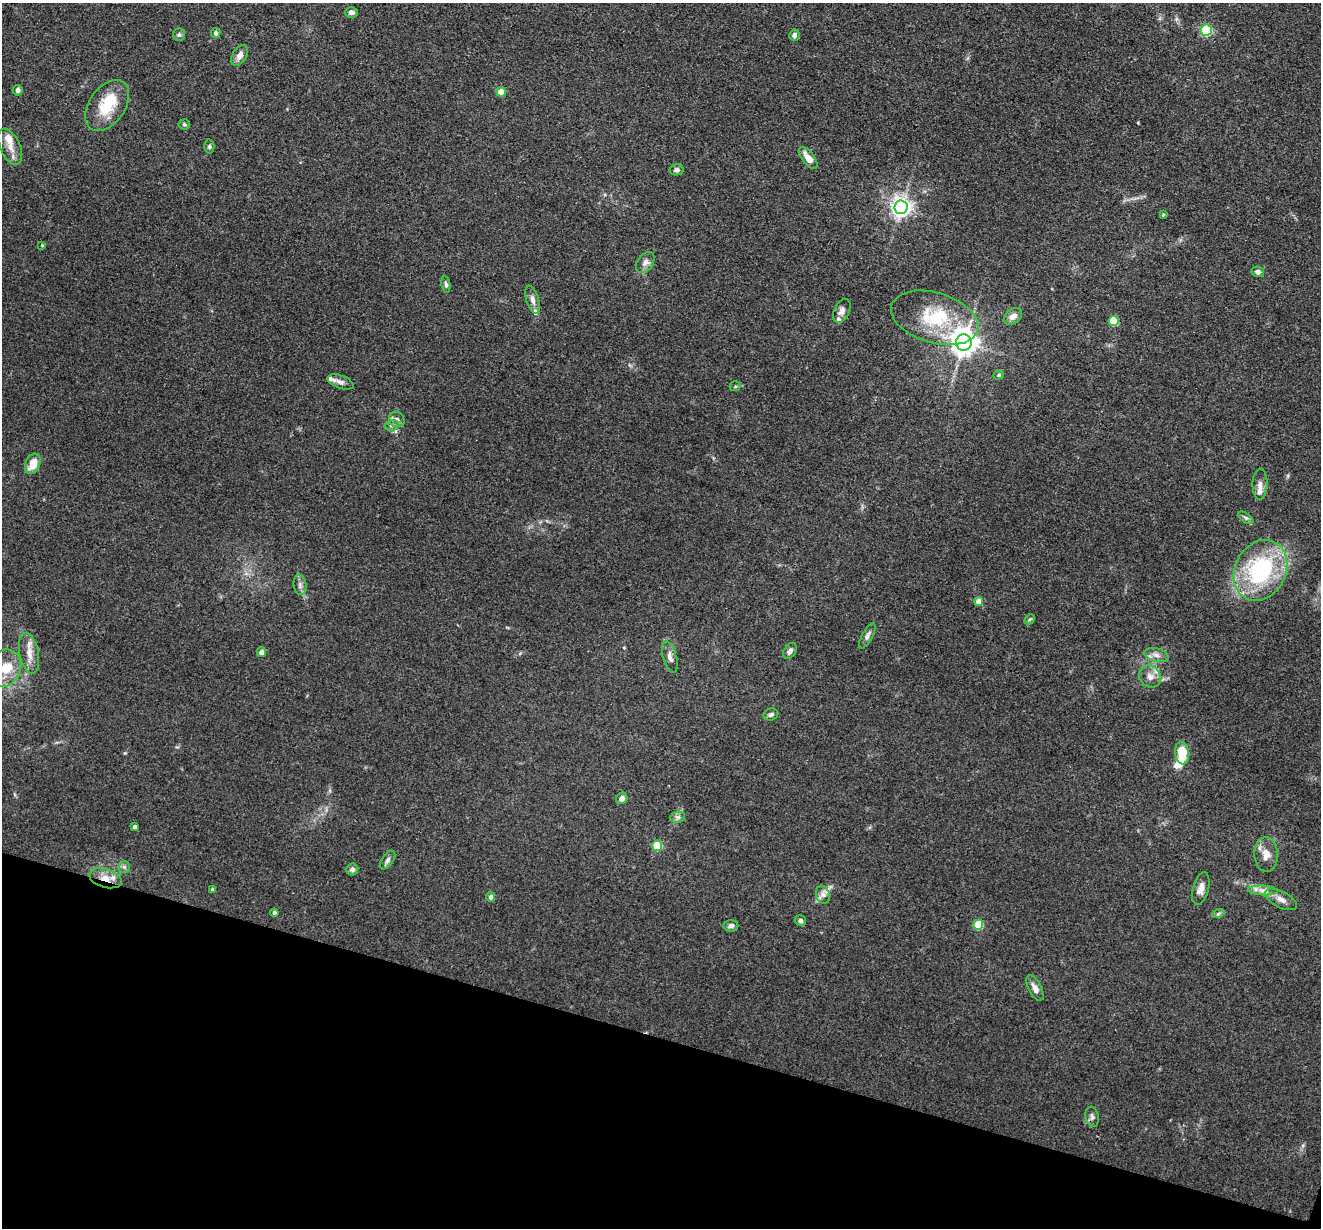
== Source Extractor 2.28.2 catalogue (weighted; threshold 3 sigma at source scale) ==
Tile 15 of 4 x 4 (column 3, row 4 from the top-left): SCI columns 2639-3957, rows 131-1356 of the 5276 x 5292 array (HDU 1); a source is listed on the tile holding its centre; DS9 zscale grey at full resolution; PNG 1323 x 1230 px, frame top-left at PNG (2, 3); each listed source drawn as its Kron ellipse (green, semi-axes under 4 px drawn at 4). Shown black and unused: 16% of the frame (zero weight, under 3 of 4 exposures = <1% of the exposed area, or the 3 px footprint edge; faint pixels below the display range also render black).
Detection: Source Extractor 2.28.2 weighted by HDU 2 'WHT'; one run over the whole footprint, this tile lists its part. Background 0.0803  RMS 0.0062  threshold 0.028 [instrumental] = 3 sigma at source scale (4.5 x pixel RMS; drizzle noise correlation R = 1.50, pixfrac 1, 0.05/0.05 arcsec/px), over >= 5 px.
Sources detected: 80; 1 inside a brighter object's white glare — neither listed nor drawn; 9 inside a brighter listed object's ellipse — not listed separately; the other 70 listed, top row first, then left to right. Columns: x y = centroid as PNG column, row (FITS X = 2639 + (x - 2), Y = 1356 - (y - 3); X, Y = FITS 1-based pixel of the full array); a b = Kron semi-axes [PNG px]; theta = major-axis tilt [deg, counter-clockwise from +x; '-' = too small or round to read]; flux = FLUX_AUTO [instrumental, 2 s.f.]
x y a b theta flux
351 12 6 5 - 2.7
1206 30 6 5 - 58
216 33 5 4 - 2.5
179 35 6 5 - 1.2
794 35 6 5 - 2
240 55 11 7 59 3.6
18 90 5 5 - 2.3
501 92 5 5 - 6.7
107 105 28 18 55 22
184 124 5 5 - 0.88
209 146 7 5 88 1.2
10 147 19 10 -66 6.8
808 158 13 6 -53 6.1
676 170 7 5 10 1.8
901 207 7 6 - 340
1163 215 4 4 - 0.75
42 245 4 4 - 0.64
645 262 12 7 55 2.9
1258 272 6 5 - 1.9
446 285 8 4 -80 1.4
532 300 14 6 -74 3.3
842 311 13 7 63 3.2
1013 316 10 7 37 4.1
935 318 45 25 -17 37
1114 321 5 5 - 26
964 342 8 8 - 720
999 375 5 4 - 0.97
340 382 14 6 -20 2.7
735 386 5 5 - 0.86
397 419 8 7 - 2.5
392 425 7 5 12 1.6
33 464 10 7 68 9
1260 484 15 7 88 3.5
1246 518 9 4 -35 1.7
1260 570 32 25 63 71
300 585 10 6 -81 2.4
979 601 4 4 - 7.1
1030 619 6 4 43 0.87
867 636 14 5 61 2.3
790 651 9 5 57 2.4
261 652 5 4 - 4.8
29 653 20 9 -79 7.1
1156 655 12 6 -12 3.4
670 657 16 6 -74 3.4
4 668 19 16 62 14
1150 677 12 10 -41 4.9
771 715 7 6 - 1.5
1182 753 11 7 -81 17
622 798 6 5 - 3.4
678 817 8 5 11 1.8
134 827 4 3 - 2.3
657 846 5 5 - 26
1266 854 17 12 -87 6.8
387 860 11 5 54 1.8
124 867 6 5 - 1.4
352 869 6 5 - 2.1
105 878 17 9 -16 7.8
1201 888 17 8 75 4.5
212 889 4 4 - 0.91
1263 890 15 5 -3 3.3
823 895 9 6 -72 2.8
490 897 4 4 - 2.7
1281 899 17 8 -27 4.6
274 913 4 4 - 1.7
1218 914 6 4 19 1.1
800 921 6 5 - 1.3
978 925 5 5 - 24
731 926 7 5 4 1.9
1035 988 14 6 -63 3.5
1092 1117 10 6 -78 2
Overlapping masked pixels (flux is a lower limit): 1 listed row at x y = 105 878
Isophote crosses this tile's border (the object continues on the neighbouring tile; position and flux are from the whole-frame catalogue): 1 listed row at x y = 4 668